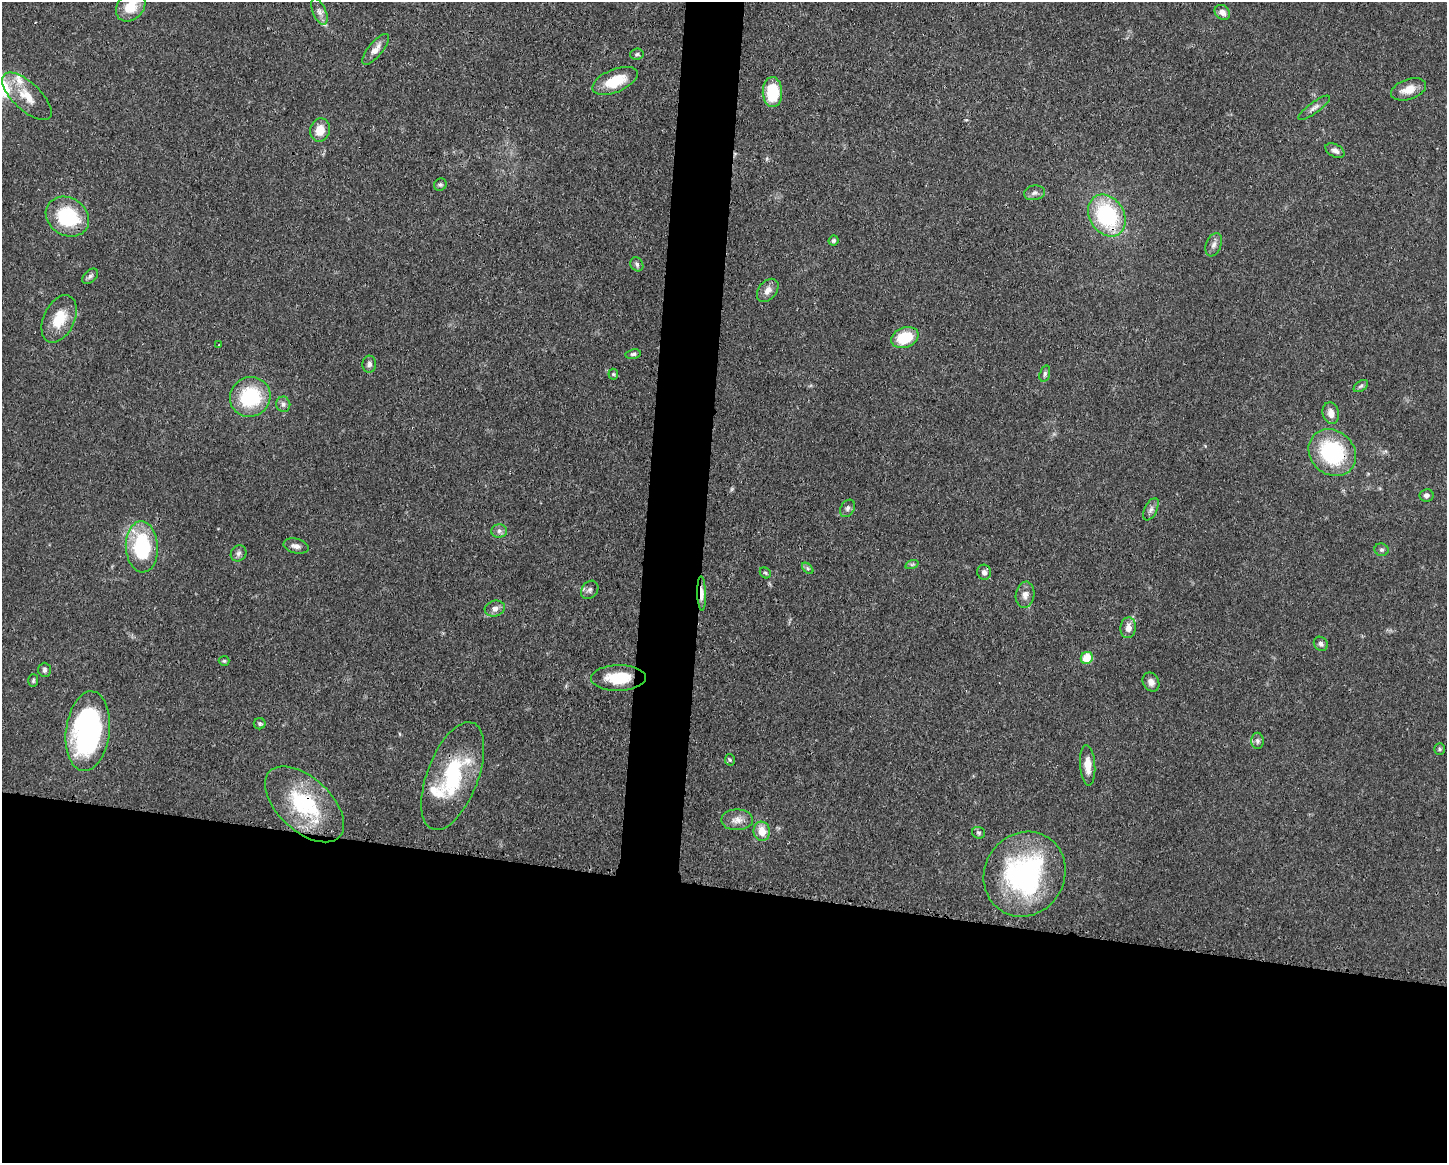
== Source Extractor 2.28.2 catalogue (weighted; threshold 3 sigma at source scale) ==
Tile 11 of 3 x 4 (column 2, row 4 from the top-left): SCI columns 1557-3001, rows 6-1166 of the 4670 x 4657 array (HDU 1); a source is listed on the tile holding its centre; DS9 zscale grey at full resolution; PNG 1449 x 1165 px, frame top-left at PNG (2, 2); each listed source drawn as its Kron ellipse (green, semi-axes under 4 px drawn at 4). Shown black and unused: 27% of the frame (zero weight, under 3 of 4 exposures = <1% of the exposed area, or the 3 px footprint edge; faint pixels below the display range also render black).
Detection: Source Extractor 2.28.2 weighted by HDU 2 'WHT'; one run over the whole footprint, this tile lists its part. Background 0.0551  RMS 0.0033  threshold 0.0148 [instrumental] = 3 sigma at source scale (4.5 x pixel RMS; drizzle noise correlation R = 1.50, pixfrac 1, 0.05/0.05 arcsec/px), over >= 5 px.
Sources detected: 73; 4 inside a brighter listed object's ellipse — not listed separately; the other 69 listed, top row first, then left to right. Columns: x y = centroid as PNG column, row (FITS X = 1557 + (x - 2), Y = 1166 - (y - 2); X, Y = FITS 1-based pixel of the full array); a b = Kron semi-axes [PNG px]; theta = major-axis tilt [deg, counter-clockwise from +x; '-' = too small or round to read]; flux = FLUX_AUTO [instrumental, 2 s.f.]
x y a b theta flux
131 7 16 13 45 6.7
319 12 14 6 -67 1.7
1222 12 8 6 -40 2.1
376 49 19 7 50 2.6
637 54 6 5 - 0.62
615 81 24 11 22 9.8
1409 89 18 10 19 4.2
772 92 15 10 -89 14
27 96 31 14 -43 7.4
1314 108 19 5 36 1.5
320 130 12 10 75 4.5
1335 151 10 6 -28 1.4
440 185 6 6 - 0.66
1034 193 10 7 10 1.2
1107 216 22 17 -58 32
67 217 23 18 -33 21
834 241 5 4 - 0.67
1214 245 12 7 68 1.5
637 264 7 6 - 0.89
90 276 9 6 43 0.9
768 290 13 9 51 2.4
59 319 25 15 65 8.4
905 338 14 10 21 12
218 345 3 2 - 0.24
633 354 8 4 8 0.73
369 364 8 7 - 1.2
613 374 5 5 - 0.5
1045 374 8 5 73 0.75
1361 386 8 5 35 0.76
250 397 20 19 - 21
283 404 8 7 - 1
1331 413 11 8 -76 2.7
1332 453 25 21 -42 32
1426 495 7 6 - 1.1
848 508 9 6 58 1.1
1151 509 12 6 64 1.3
499 531 8 6 1 1.2
296 546 13 7 -13 1.7
142 547 25 16 -87 26
1381 550 7 6 - 0.73
239 553 8 7 - 1.1
912 564 7 4 19 0.51
808 568 7 4 -45 0.54
984 572 7 7 - 1.3
765 573 6 5 - 0.49
590 590 10 7 51 1.2
702 594 17 4 -88 2.4
1025 595 13 9 80 2.1
495 609 10 8 14 1.8
1128 628 10 7 83 2.5
1321 644 7 6 - 1.1
1087 658 6 5 - 7.5
224 661 5 5 - 0.44
45 670 7 6 - 0.87
618 678 27 13 1 11
33 680 6 5 - 0.52
1151 682 10 7 -59 1.8
260 724 6 5 - 0.64
88 731 40 22 83 71
1257 741 8 6 -89 0.94
1440 749 6 5 - 0.56
730 760 6 5 - 0.49
1088 765 20 7 -86 4
453 776 57 25 69 30
305 804 48 26 -43 29
737 820 16 10 0 3
762 831 9 8 - 4.3
978 833 6 5 - 0.7
1025 874 43 40 57 62
Overlapping masked pixels (flux is a lower limit): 4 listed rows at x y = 1107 216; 1332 453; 702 594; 305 804
Isophote crosses this tile's border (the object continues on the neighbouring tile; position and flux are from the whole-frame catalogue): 1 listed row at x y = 131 7